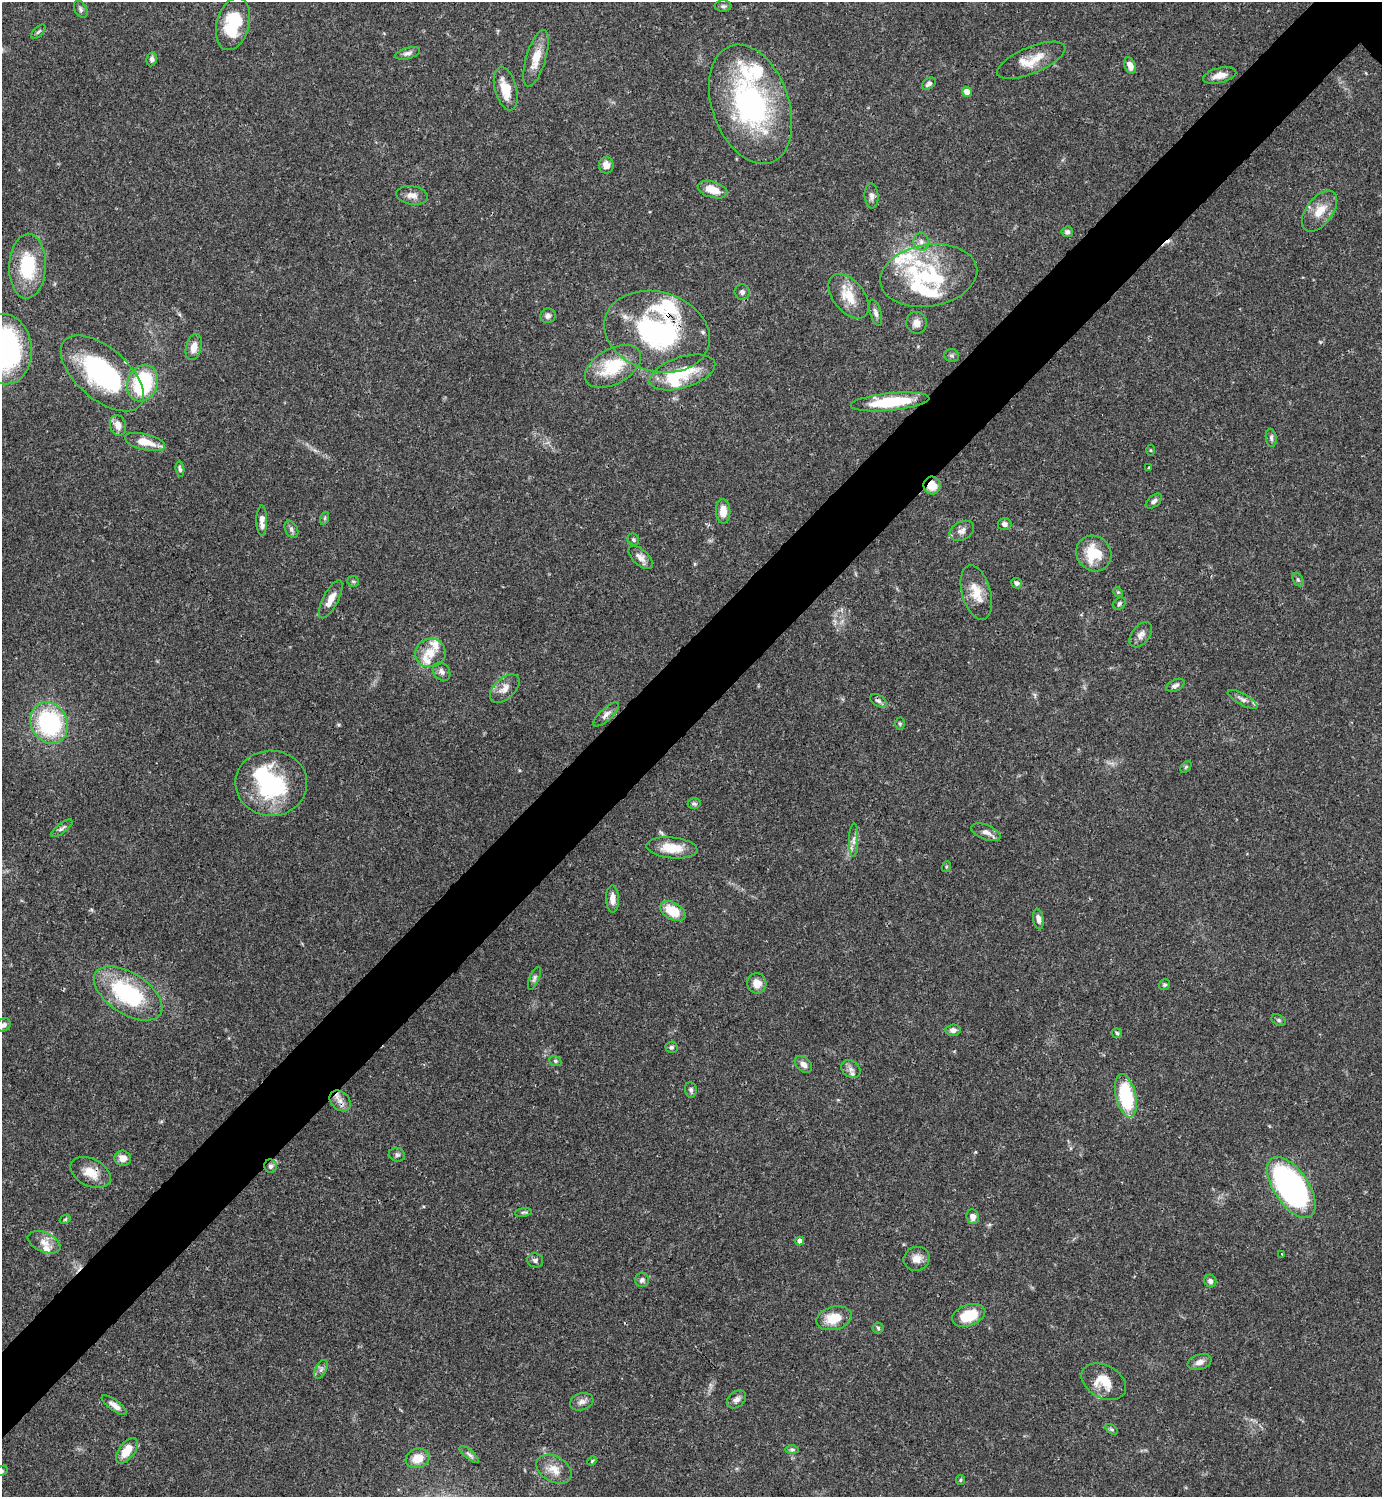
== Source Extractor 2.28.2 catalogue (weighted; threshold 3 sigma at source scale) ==
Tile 7 of 4 x 4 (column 3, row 2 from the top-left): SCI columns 3062-4441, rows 2989-4483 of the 5979 x 5980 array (HDU 1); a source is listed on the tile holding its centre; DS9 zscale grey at full resolution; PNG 1384 x 1499 px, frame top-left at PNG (2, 2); each listed source drawn as its Kron ellipse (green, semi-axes under 4 px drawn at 4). Shown black and unused: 6% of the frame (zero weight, under 3 of 4 exposures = <1% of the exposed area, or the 3 px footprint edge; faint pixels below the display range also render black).
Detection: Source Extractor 2.28.2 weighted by HDU 2 'WHT'; one run over the whole footprint, this tile lists its part. Background 0.0382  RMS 0.0026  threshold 0.0119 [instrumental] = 3 sigma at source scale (4.5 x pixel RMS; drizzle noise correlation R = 1.50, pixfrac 1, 0.05/0.05 arcsec/px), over >= 5 px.
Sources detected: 150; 3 inside a brighter object's white glare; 1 cosmic-ray / hot-pixel residue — neither listed nor drawn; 16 inside a brighter listed object's ellipse — not listed separately; the other 130 listed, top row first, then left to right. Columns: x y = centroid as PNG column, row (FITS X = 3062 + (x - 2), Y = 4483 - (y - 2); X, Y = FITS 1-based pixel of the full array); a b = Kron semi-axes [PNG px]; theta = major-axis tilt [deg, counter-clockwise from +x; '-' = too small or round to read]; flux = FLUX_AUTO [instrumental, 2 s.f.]
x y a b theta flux
723 6 8 5 0 0.58
81 9 9 6 -62 0.74
233 24 27 16 75 13
38 32 9 4 44 0.51
408 53 13 5 16 0.91
536 58 29 10 73 4.4
152 59 7 5 81 0.8
1031 60 36 13 23 5.7
1130 65 8 5 -68 2
1220 75 17 7 13 2.5
929 84 8 5 38 0.95
506 89 22 11 -75 5.4
967 92 5 5 - 2.2
750 104 62 38 -71 50
606 165 8 7 - 2
713 190 15 8 -17 4.6
412 195 16 9 -9 2.1
871 196 12 7 -85 1.2
1319 211 23 13 53 4.5
1067 232 6 5 - 0.79
921 242 9 7 -77 1.3
28 266 32 18 87 15
929 275 49 31 10 23
742 292 8 7 - 0.81
849 296 26 15 -51 5.9
876 313 13 5 -73 1.1
548 316 7 7 - 1.1
916 323 11 10 - 1.8
657 332 54 40 -16 44
194 347 13 7 75 2.3
4 349 35 27 -83 68
952 355 7 6 - 0.58
613 366 30 17 29 12
682 372 34 15 17 10
102 373 50 26 -41 36
143 383 18 15 68 22
890 402 39 8 6 15
118 425 10 8 -74 2.3
1271 438 9 5 -83 0.69
145 442 20 8 -14 4.8
1151 450 5 3 - 0.26
1149 467 3 3 - 0.67
180 469 7 4 -81 0.62
932 485 9 8 - 4.1
1154 501 9 5 40 0.88
723 511 12 7 -89 3
325 518 6 4 71 0.36
262 521 15 5 -89 2
1004 524 7 6 - 0.96
291 529 9 6 -62 0.81
962 531 13 9 28 1.7
633 539 6 5 - 0.54
1094 553 18 17 - 8.5
641 557 15 8 -43 1.7
1298 580 7 5 -62 0.53
353 581 6 5 - 0.42
1017 583 5 5 - 0.84
1118 592 5 4 - 0.32
976 593 28 14 -74 5.1
331 599 21 7 63 2.9
1119 604 7 5 46 0.52
1141 635 14 8 52 1.6
430 653 15 14 - 3.8
442 672 10 8 -49 1.1
1176 685 10 5 26 0.83
505 689 17 10 42 2.6
1243 699 17 5 -29 1.2
878 701 9 5 -31 0.8
606 714 16 6 43 1.3
49 723 21 18 -61 30
900 724 6 4 -90 0.42
1186 767 7 4 46 0.39
271 783 36 32 -1 23
694 804 6 5 - 0.59
62 828 13 5 37 0.8
986 832 15 7 -21 1.7
854 840 17 4 88 1.3
672 848 25 10 -6 5.7
946 867 5 3 - 0.27
612 899 13 6 -88 2.2
673 911 14 8 -30 6.9
1038 919 10 5 -80 1.1
534 978 12 5 67 0.73
757 983 10 9 - 2.6
1164 985 6 5 - 0.46
128 993 38 20 -33 26
1279 1020 7 5 -28 0.55
4 1025 7 6 - 0.95
953 1030 7 5 4 1.1
1117 1033 5 4 - 0.36
671 1047 6 5 - 0.54
555 1061 6 5 - 0.42
803 1064 10 7 -42 1.3
851 1069 10 8 -35 1.3
691 1090 8 6 -83 0.62
1126 1096 22 10 -77 18
340 1101 12 9 -43 1.9
397 1155 8 6 -19 0.69
123 1158 8 7 - 2.2
270 1166 7 6 - 0.67
91 1173 21 13 -27 4.6
1291 1187 35 17 -56 92
523 1212 8 4 8 0.44
973 1217 7 6 - 1.4
65 1219 6 4 31 0.32
800 1241 4 4 - 1.4
44 1242 17 9 -24 2.6
1282 1254 3 2 - 0.24
917 1259 13 11 20 2.3
535 1260 8 7 - 0.74
642 1280 7 7 - 0.85
1210 1281 6 5 - 0.84
969 1315 17 10 19 8.2
834 1318 18 11 15 5.9
878 1328 5 5 - 0.47
1199 1362 12 7 18 1.7
321 1369 10 5 63 0.88
1104 1382 24 16 -29 5.6
737 1399 11 7 39 1.3
582 1402 12 8 18 1.4
114 1405 15 5 -36 1.5
1111 1429 7 4 -31 0.44
792 1449 7 4 0 0.51
127 1451 15 7 54 4.7
469 1454 12 4 -40 0.85
418 1458 12 9 17 4.1
592 1461 5 4 - 0.3
554 1469 19 12 -30 3.5
2 1471 6 4 47 0.33
960 1480 5 4 - 0.35
Overlapping masked pixels (flux is a lower limit): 5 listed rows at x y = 657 332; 102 373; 932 485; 270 1166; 91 1173
Isophote crosses this tile's border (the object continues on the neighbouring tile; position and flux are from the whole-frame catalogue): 2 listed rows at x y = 4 349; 2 1471